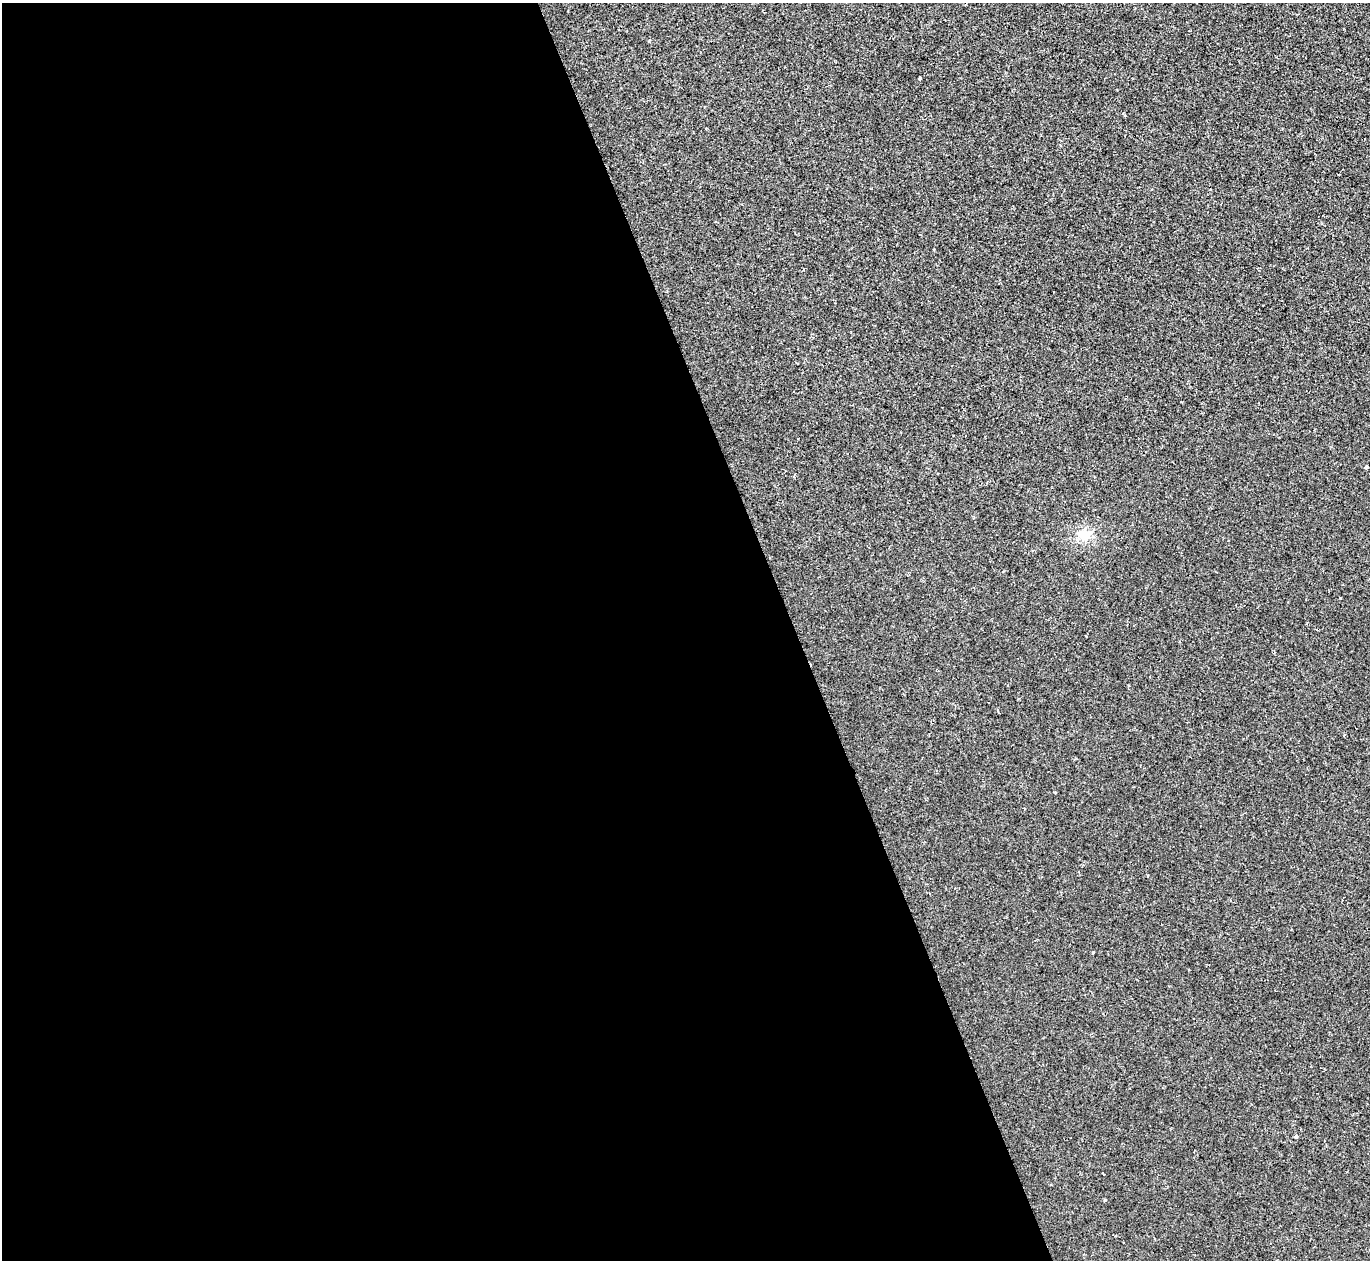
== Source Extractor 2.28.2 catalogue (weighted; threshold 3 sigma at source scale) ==
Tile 9 of 4 x 4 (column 1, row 3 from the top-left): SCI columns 1-1368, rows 1407-2664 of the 5471 x 5459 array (HDU 1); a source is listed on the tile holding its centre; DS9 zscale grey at full resolution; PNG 1372 x 1262 px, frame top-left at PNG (2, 3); no overlay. Shown black and unused: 58% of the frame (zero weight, under 2 of 3 exposures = <1% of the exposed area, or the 3 px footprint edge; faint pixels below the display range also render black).
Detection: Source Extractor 2.28.2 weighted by HDU 2 'WHT'; one run over the whole footprint, this tile lists its part. Background -4.43e-06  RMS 0.0032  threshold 0.0146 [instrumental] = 3 sigma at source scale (4.5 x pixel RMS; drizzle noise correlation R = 1.50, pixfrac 1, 0.05/0.05 arcsec/px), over >= 5 px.
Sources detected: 6; all 6 listed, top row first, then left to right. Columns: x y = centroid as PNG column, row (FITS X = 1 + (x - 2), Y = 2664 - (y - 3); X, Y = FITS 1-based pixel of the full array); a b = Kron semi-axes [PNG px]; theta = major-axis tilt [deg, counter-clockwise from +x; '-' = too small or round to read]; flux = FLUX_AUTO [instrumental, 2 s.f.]
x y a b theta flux
919 78 3 3 - 0.62
1366 467 3 3 - 0.82
1084 534 15 12 28 4.5
1093 952 4 3 - 0.24
1296 1136 4 3 - 0.57
1105 1200 4 3 - 0.28